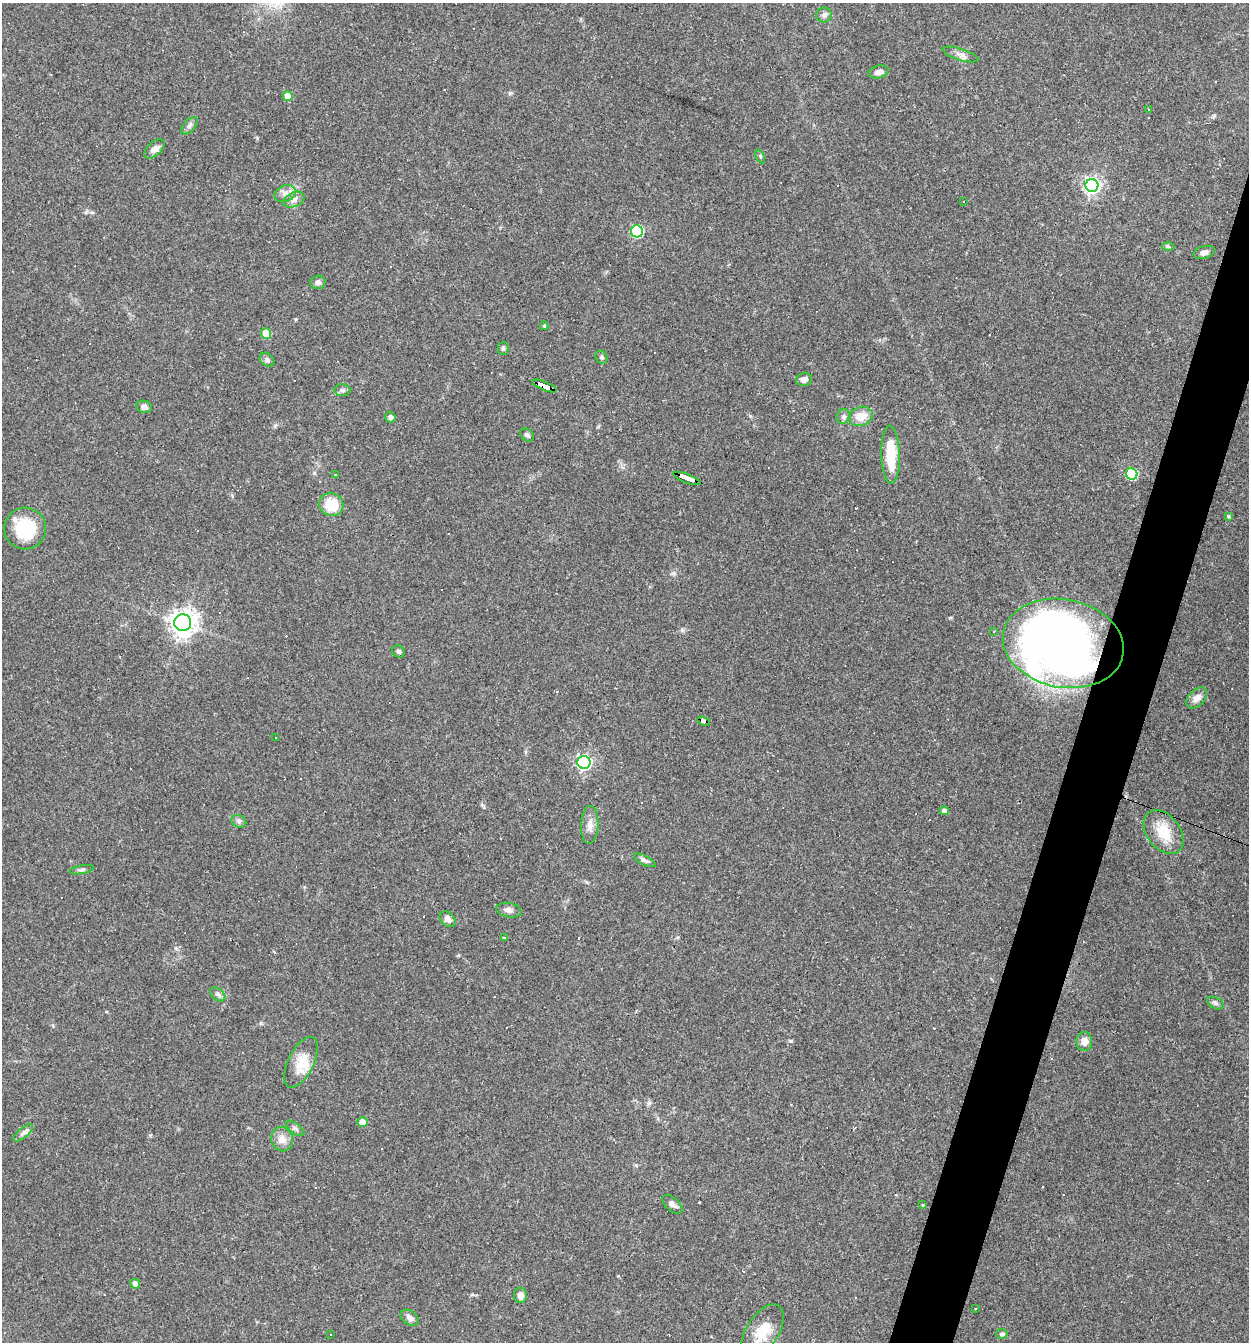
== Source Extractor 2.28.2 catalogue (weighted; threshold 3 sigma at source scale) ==
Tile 10 of 4 x 4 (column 2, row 3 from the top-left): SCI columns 1376-2622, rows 1341-2680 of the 5373 x 5359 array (HDU 1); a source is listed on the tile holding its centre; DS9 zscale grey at full resolution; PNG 1251 x 1344 px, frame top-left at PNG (2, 3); each listed source drawn as its Kron ellipse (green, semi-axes under 4 px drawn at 4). Shown black and unused: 4% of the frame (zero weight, under 3 of 4 exposures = <1% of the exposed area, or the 3 px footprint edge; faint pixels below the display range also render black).
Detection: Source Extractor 2.28.2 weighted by HDU 2 'WHT'; one run over the whole footprint, this tile lists its part. Background 0.0495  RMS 0.0057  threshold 0.0257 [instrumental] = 3 sigma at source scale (4.5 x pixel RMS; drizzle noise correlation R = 1.50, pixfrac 1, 0.05/0.05 arcsec/px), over >= 5 px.
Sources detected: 101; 1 inside a brighter object's white glare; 28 cosmic-ray / hot-pixel residue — neither listed nor drawn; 2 inside a brighter listed object's ellipse — not listed separately; the other 70 listed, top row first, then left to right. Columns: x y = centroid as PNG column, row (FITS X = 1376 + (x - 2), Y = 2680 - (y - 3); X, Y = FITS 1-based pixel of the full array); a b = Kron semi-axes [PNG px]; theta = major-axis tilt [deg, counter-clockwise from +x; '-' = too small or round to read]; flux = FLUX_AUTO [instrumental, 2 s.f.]
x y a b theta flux
824 15 8 7 - 2.2
961 54 18 5 -17 3.1
878 72 10 6 14 2.7
288 96 5 5 - 7.6
1149 109 4 3 - 0.51
190 126 10 5 50 1.8
155 149 12 6 43 3.2
760 157 7 4 -65 0.73
1092 185 6 6 - 210
285 194 11 8 23 3.3
294 200 11 7 25 2.9
964 201 3 2 - 0.65
637 231 6 6 - 56
1168 246 6 4 -2 0.84
1204 252 11 6 16 2.8
318 282 7 6 - 2.2
544 326 4 4 - 0.79
266 334 5 5 - 14
503 348 6 5 - 1.1
601 357 7 5 -63 1.5
267 360 8 6 -41 1.7
804 379 8 6 19 2.7
544 386 13 4 -23 100
342 390 8 6 1 1.4
144 407 8 6 -11 2.3
861 416 12 9 17 8.5
390 417 5 5 - 1.6
843 417 7 6 - 1.7
527 435 7 5 -39 1.4
891 455 29 9 -88 18
1132 474 6 5 - 43
335 475 3 3 - 1.2
687 478 14 3 -21 140
331 505 12 11 - 15
1228 516 3 3 - 0.87
25 528 21 21 - 29
183 623 8 8 - 550
994 632 3 2 - 0.45
1063 643 61 44 -11 420
398 651 6 5 - 1.1
1197 698 12 8 46 3.7
703 721 6 3 -20 38
275 738 2 2 - 0.46
584 762 6 6 - 130
944 811 4 4 - 2.5
239 821 8 6 -21 1.5
590 825 19 8 87 4.7
1164 832 25 16 -52 15
645 860 12 4 -26 1.7
82 870 12 3 10 1.2
509 910 12 7 -10 2.5
448 919 9 6 -40 2.7
504 937 3 2 - 0.84
218 994 8 5 -39 1.6
1216 1003 9 5 -27 1.4
1084 1041 9 8 - 4.2
301 1062 27 13 63 11
362 1122 5 4 - 6.4
295 1128 11 5 -37 1.5
23 1133 12 5 40 2
282 1139 12 10 -77 5.5
672 1204 12 6 -41 2.4
923 1205 3 3 - 1.1
135 1284 5 4 - 3.1
521 1295 8 6 89 3.3
975 1309 2 2 - 0.37
410 1318 10 7 -36 2.9
763 1331 30 16 57 14
331 1334 3 2 - 0.36
1002 1334 5 5 - 1.7
Overlapping masked pixels (flux is a lower limit): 4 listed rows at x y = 544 386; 687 478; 1063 643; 703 721